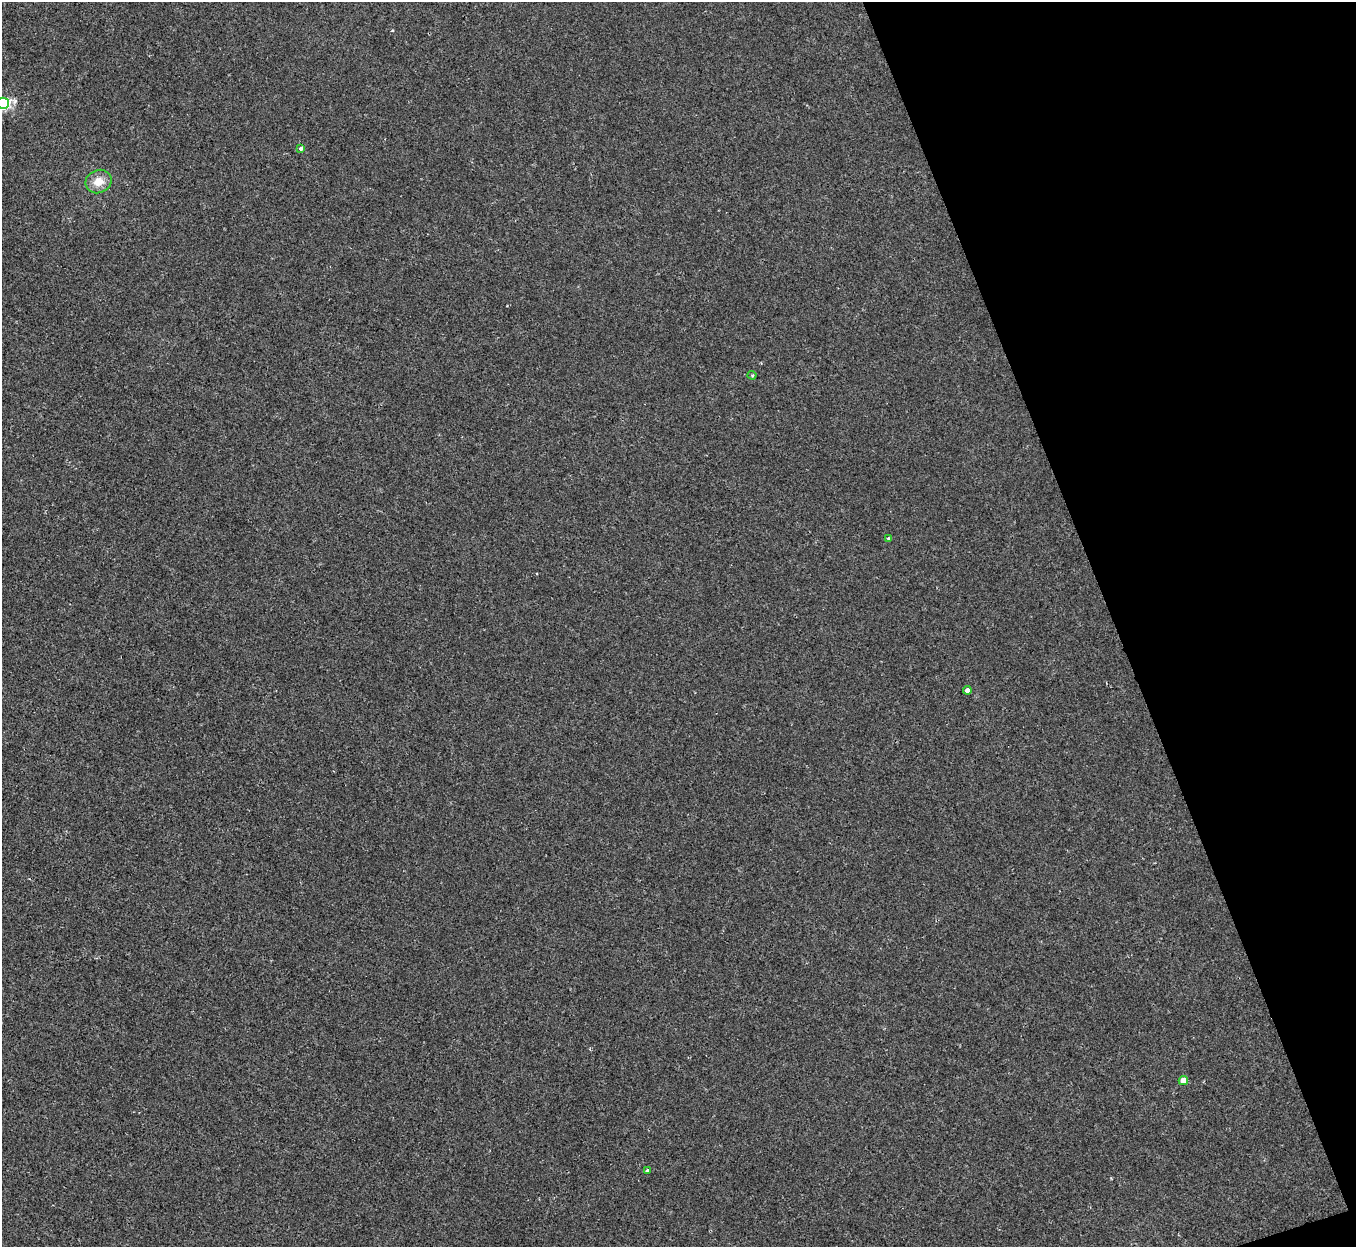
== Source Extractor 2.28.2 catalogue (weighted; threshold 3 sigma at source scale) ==
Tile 12 of 4 x 4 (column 4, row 3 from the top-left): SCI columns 4061-5414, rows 1392-2636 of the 5414 x 5400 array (HDU 1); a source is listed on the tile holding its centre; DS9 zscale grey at full resolution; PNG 1358 x 1249 px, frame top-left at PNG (2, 2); each listed source drawn as its Kron ellipse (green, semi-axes under 4 px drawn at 4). Shown black and unused: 18% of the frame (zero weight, under 2 of 3 exposures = <1% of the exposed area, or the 3 px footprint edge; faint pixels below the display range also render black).
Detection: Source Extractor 2.28.2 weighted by HDU 2 'WHT'; one run over the whole footprint, this tile lists its part. Background 6.58e-04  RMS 0.0034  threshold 0.0152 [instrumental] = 3 sigma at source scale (4.5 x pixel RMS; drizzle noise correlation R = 1.50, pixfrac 1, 0.05/0.05 arcsec/px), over >= 5 px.
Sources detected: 8; all 8 listed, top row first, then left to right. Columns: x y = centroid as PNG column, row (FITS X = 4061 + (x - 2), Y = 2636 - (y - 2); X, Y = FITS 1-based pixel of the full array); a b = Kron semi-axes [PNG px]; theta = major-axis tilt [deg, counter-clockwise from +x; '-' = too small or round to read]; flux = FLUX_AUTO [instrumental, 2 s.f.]
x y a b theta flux
3 103 6 5 - 43
301 149 3 3 - 1.1
98 181 13 11 22 4.1
752 375 4 4 - 0.33
888 539 4 3 - 1.3
967 690 4 4 - 1.8
1183 1080 4 4 - 4.3
647 1170 4 3 - 0.81
Isophote crosses this tile's border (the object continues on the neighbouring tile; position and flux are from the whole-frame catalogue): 1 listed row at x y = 3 103